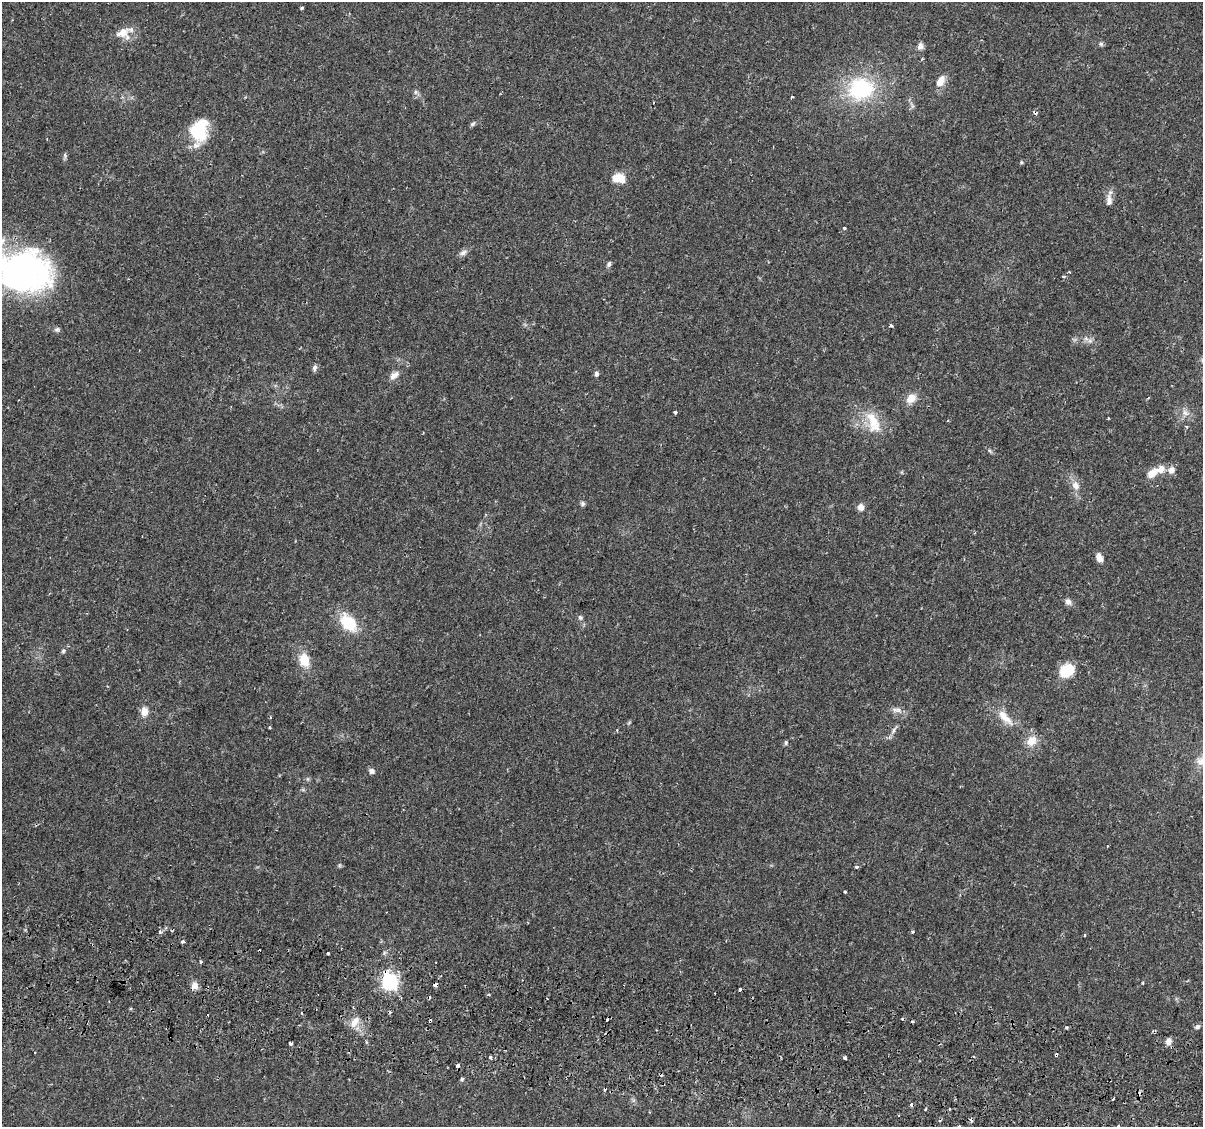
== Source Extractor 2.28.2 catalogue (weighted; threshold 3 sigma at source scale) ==
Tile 6 of 4 x 4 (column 2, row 2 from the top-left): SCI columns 1265-2465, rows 2538-3662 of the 4939 x 5131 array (HDU 1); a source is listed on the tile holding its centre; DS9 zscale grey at full resolution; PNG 1205 x 1129 px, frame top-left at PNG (2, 2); no overlay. Shown black and unused: <1% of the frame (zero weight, under 2 of 3 exposures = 5% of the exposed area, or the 3 px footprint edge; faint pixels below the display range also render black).
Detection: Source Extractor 2.28.2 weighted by HDU 2 'WHT'; one run over the whole footprint, this tile lists its part. Background 0.0483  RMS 0.0035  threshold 0.0156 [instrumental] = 3 sigma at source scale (4.5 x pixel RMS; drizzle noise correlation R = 1.50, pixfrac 1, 0.0396/0.0396 arcsec/px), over >= 5 px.
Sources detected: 102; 2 inside a brighter object's white glare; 17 cosmic-ray / hot-pixel residue — not listed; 1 inside a brighter listed object's ellipse — not listed separately; the other 82 listed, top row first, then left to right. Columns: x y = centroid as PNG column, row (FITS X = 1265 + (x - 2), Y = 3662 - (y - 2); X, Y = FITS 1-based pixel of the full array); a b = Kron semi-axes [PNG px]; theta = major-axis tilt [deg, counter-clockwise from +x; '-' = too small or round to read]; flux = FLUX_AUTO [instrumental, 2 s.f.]
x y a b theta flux
302 8 3 3 - 0.73
122 33 25 10 21 4.6
1101 44 7 6 - 0.74
920 46 10 7 72 1.4
922 59 4 3 - 0.29
940 82 13 8 61 3.8
861 89 28 24 12 29
416 92 6 5 - 0.78
792 97 4 3 - 0.37
472 124 8 5 39 0.72
199 132 24 19 85 13
65 155 8 4 -82 0.66
1021 162 5 4 - 0.42
618 178 14 10 -4 5.3
1109 200 17 7 86 2.3
844 228 3 3 - 1.1
463 253 10 7 21 1.3
609 264 7 5 63 0.76
22 271 61 44 -7 91
1064 276 4 3 - 0.46
891 325 3 3 - 1.2
57 329 7 6 - 0.81
1086 339 7 5 -1 1
314 368 8 6 70 1
596 374 6 5 - 1.3
394 375 14 7 40 2
911 398 13 10 43 3.6
675 412 3 3 - 0.77
1185 413 10 5 -36 1.4
1108 418 3 2 - 0.25
873 422 33 16 -69 9.1
1186 426 4 3 - 0.36
1171 470 9 8 - 2.1
1152 473 15 9 40 3.6
1076 485 13 9 -63 2.7
582 504 6 6 - 0.72
861 507 7 6 - 2.1
1099 558 10 6 -68 2.2
1068 602 9 7 -60 1.4
580 617 7 6 - 0.78
348 623 20 13 -49 12
63 651 7 5 58 0.67
304 660 17 12 -77 6.2
1067 670 15 12 27 9.7
898 710 11 8 -8 1.8
144 712 10 8 -88 3.1
270 717 4 2 - 0.4
1005 717 28 9 -46 5.4
270 727 4 2 - 0.36
893 730 9 4 69 1.1
1032 741 14 12 49 4.3
786 743 6 5 - 0.58
1202 761 16 11 25 3.6
372 771 7 6 - 1.1
1107 846 3 3 - 0.26
339 865 6 4 89 0.45
857 867 4 3 - 0.59
845 892 3 3 - 0.53
160 931 4 4 - 0.82
912 931 3 3 - 0.99
1085 935 3 3 - 0.41
182 942 4 3 - 1.7
328 953 3 3 - 1.7
200 962 3 3 - 0.73
389 981 7 6 - 110
195 985 10 8 -72 1.9
435 985 4 3 - 1.8
740 989 4 3 - 3.4
912 1021 3 3 - 0.42
354 1022 17 8 59 2.9
1197 1027 7 5 32 0.95
1067 1028 3 3 - 0.69
1169 1041 8 7 - 1.8
291 1043 3 3 - 1.8
1056 1055 4 3 - 2.6
490 1057 3 3 - 0.99
845 1058 4 3 - 0.64
458 1065 3 3 - 1.9
462 1079 4 3 - 0.74
1113 1099 3 2 - 0.38
949 1109 3 3 - 0.83
1118 1126 3 3 - 0.67
Overlapping masked pixels (flux is a lower limit): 4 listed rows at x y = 389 981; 435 985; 740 989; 1056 1055
Isophote crosses this tile's border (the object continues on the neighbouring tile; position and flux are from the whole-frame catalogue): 3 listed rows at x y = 22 271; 1202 761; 1118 1126